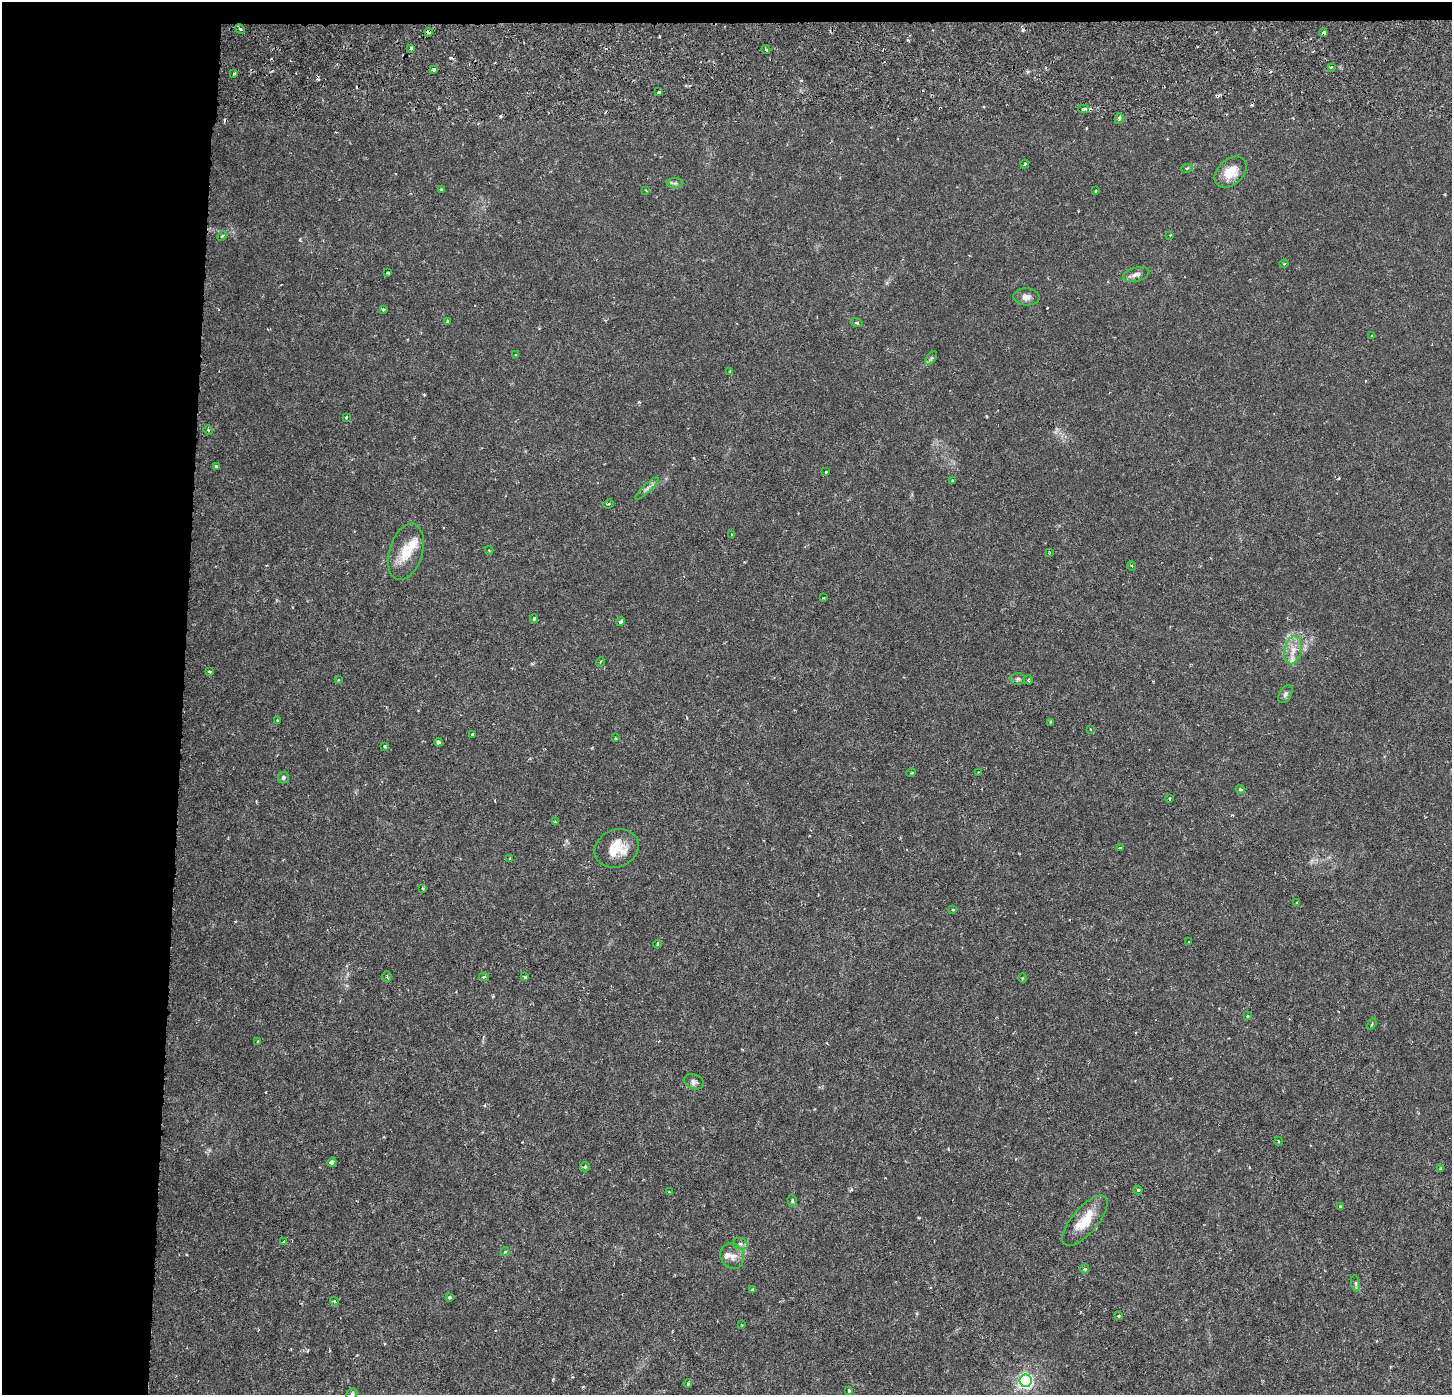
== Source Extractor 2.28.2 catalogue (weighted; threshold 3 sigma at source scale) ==
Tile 1 of 3 x 3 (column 1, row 1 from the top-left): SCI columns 34-1483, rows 3099-4491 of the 4384 x 4706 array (HDU 1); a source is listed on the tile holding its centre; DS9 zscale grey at full resolution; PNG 1454 x 1397 px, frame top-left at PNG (2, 2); each listed source drawn as its Kron ellipse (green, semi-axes under 4 px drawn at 4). Shown black and unused: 14% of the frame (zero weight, under 3 of 6 exposures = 4% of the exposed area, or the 3 px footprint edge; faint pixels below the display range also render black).
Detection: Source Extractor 2.28.2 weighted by HDU 2 'WHT'; one run over the whole footprint, this tile lists its part. Background 8.99e-04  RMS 8.5e-04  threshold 0.00348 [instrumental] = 3 sigma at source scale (4.09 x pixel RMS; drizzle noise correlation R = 1.36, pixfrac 0.8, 0.0396/0.0396 arcsec/px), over >= 5 px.
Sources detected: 118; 10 cosmic-ray / hot-pixel residue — neither listed nor drawn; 2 inside a brighter listed object's ellipse — not listed separately; the other 106 listed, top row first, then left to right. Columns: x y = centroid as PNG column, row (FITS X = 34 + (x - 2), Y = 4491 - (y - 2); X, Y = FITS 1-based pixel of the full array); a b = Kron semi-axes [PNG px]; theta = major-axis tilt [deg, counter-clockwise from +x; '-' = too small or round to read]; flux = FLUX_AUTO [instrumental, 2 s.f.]
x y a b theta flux
240 29 5 4 - 0.19
429 32 4 3 - 0.28
1324 33 4 3 - 0.35
411 48 3 3 - 0.18
766 50 4 3 - 0.083
1331 67 3 2 - 0.1
433 69 4 3 - 0.31
234 74 3 2 - 0.11
658 92 3 3 - 0.22
1084 109 5 3 - 0.17
1119 119 5 4 - 0.18
1025 164 4 3 - 0.077
1187 168 6 3 18 0.095
1230 172 18 12 43 1.3
675 183 8 5 0 0.18
441 189 4 3 - 0.083
646 191 4 2 - 0.065
1096 191 3 3 - 0.078
1170 235 3 3 - 0.068
222 236 5 3 - 0.093
1284 264 4 4 - 0.091
388 273 3 3 - 0.11
1136 274 13 6 17 0.4
1026 297 13 8 -5 0.42
383 309 3 3 - 0.22
447 321 4 3 - 0.09
857 323 6 4 -15 0.13
1372 335 3 3 - 0.072
516 355 3 3 - 0.065
931 358 8 4 53 0.15
730 372 3 2 - 0.099
346 417 3 3 - 0.089
208 430 5 4 - 0.11
216 466 4 3 - 0.11
826 472 3 2 - 0.081
952 480 3 3 - 0.075
647 488 15 4 44 0.3
608 504 5 3 - 0.081
732 534 4 3 - 0.094
489 550 4 3 - 0.059
406 552 29 16 73 1.9
1050 552 4 2 - 0.065
1132 566 5 3 - 0.068
823 598 3 2 - 0.066
534 619 4 3 - 0.13
621 622 4 3 - 0.19
1293 650 14 8 76 0.81
600 662 5 3 - 0.074
209 672 3 3 - 0.1
1018 679 7 6 - 0.18
338 680 3 3 - 0.082
1028 680 5 4 - 0.096
1285 694 10 6 61 0.21
277 721 4 2 - 0.079
1050 722 3 2 - 0.095
1090 729 3 3 - 0.064
472 734 4 3 - 0.073
615 738 3 3 - 0.077
438 742 4 4 - 0.25
385 746 4 3 - 0.091
979 772 4 2 - 0.058
911 773 5 3 - 0.07
283 777 5 5 - 0.17
1240 789 5 4 - 0.15
1170 799 3 2 - 0.068
555 822 3 3 - 0.079
617 848 22 18 23 1.9
1120 848 3 3 - 0.091
510 858 2 2 - 0.059
423 888 3 3 - 0.076
1297 903 3 2 - 0.11
953 909 4 2 - 0.077
1189 942 3 3 - 0.1
658 944 4 3 - 0.087
387 976 5 4 - 0.1
484 977 5 4 - 0.12
525 977 4 3 - 0.11
1023 978 5 3 - 0.077
1247 1016 3 3 - 0.081
1372 1024 6 3 69 0.085
258 1041 3 3 - 0.058
694 1082 10 7 -20 0.28
1278 1141 4 3 - 0.072
332 1162 5 3 - 0.31
585 1167 5 4 - 0.11
1440 1168 3 3 - 0.076
1138 1190 4 3 - 0.17
669 1192 3 3 - 0.091
792 1201 6 4 -71 0.13
1340 1206 3 3 - 0.11
1085 1221 31 13 49 2
284 1242 3 3 - 0.12
740 1244 7 5 -20 0.2
505 1252 4 4 - 0.11
732 1256 13 11 -63 0.62
1085 1269 4 4 - 0.1
1356 1283 8 4 -82 0.15
752 1289 4 3 - 0.097
449 1297 4 3 - 0.13
334 1301 4 3 - 0.081
1118 1316 3 3 - 0.086
741 1325 3 3 - 0.072
1025 1381 6 6 - 18
688 1384 4 3 - 0.11
849 1391 4 4 - 0.27
352 1394 6 5 - 0.12
Overlapping masked pixels (flux is a lower limit): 2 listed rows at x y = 429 32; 1324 33
Isophote crosses this tile's border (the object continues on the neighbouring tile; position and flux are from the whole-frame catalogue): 1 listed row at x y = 352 1394